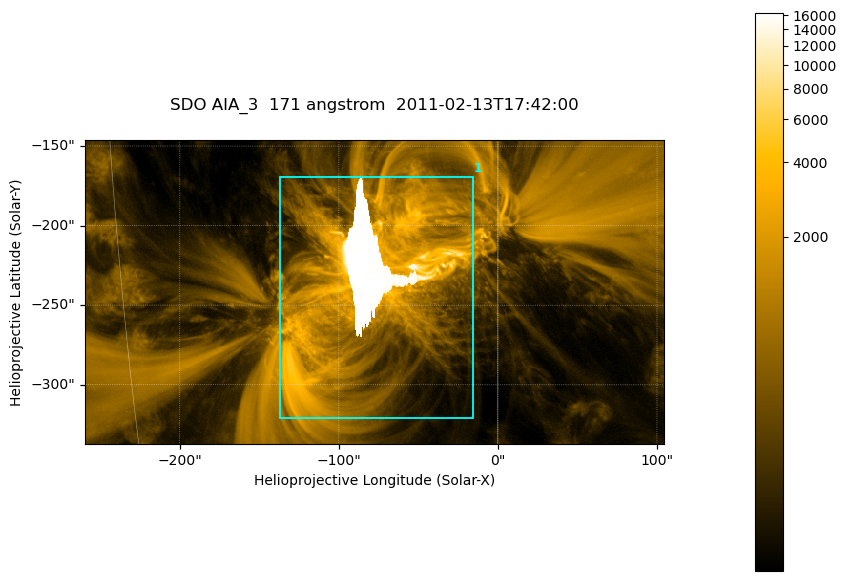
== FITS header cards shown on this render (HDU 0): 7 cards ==
TELESCOP= 'SDO     '           /
INSTRUME= 'AIA_3   '           /
WAVELNTH=                  171 /
WAVEUNIT= 'angstrom'           /
DATE-OBS= '2011-02-13T17:42:00.34' /
CTYPE1  = 'HPLN-TAN'           /
CTYPE2  = 'HPLT-TAN'           /

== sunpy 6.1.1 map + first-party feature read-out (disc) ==
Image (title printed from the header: SDO AIA_3  171 angstrom  2011-02-13T17:42:00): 607 x 318 px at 0.599 arcsec/px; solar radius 972 arcsec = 1622 px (partial field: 2.3% of the solar disc is inside the frame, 100% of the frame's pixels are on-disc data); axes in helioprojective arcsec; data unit not stated in the header (colour bar unlabelled)
Pointing: header CRPIX1/2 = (2056.06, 2043.72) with CRVAL1/2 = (0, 0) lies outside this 607 x 318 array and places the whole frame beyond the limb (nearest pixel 1.39 R_sun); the SolarSoft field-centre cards XCEN/YCEN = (-77.37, -241.7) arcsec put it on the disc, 1317 arcsec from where CRPIX/CRVAL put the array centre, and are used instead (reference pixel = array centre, CRVAL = XCEN/YCEN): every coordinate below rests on XCEN/YCEN
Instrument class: DISC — disc imager (sunpy class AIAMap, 171 A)
Bright regions (active regions / flare kernels): reference = the on-disc median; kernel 5 px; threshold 5 sigma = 1738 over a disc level ~341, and >= 1.15x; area >= 193 px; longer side >= 4 px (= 2.4 arcsec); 1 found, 1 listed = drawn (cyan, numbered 1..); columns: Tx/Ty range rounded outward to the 2 arcsec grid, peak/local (2 s.f.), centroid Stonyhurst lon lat
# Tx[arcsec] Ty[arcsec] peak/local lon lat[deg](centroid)
1 -138..-16 -322..-168 48 -5 -21